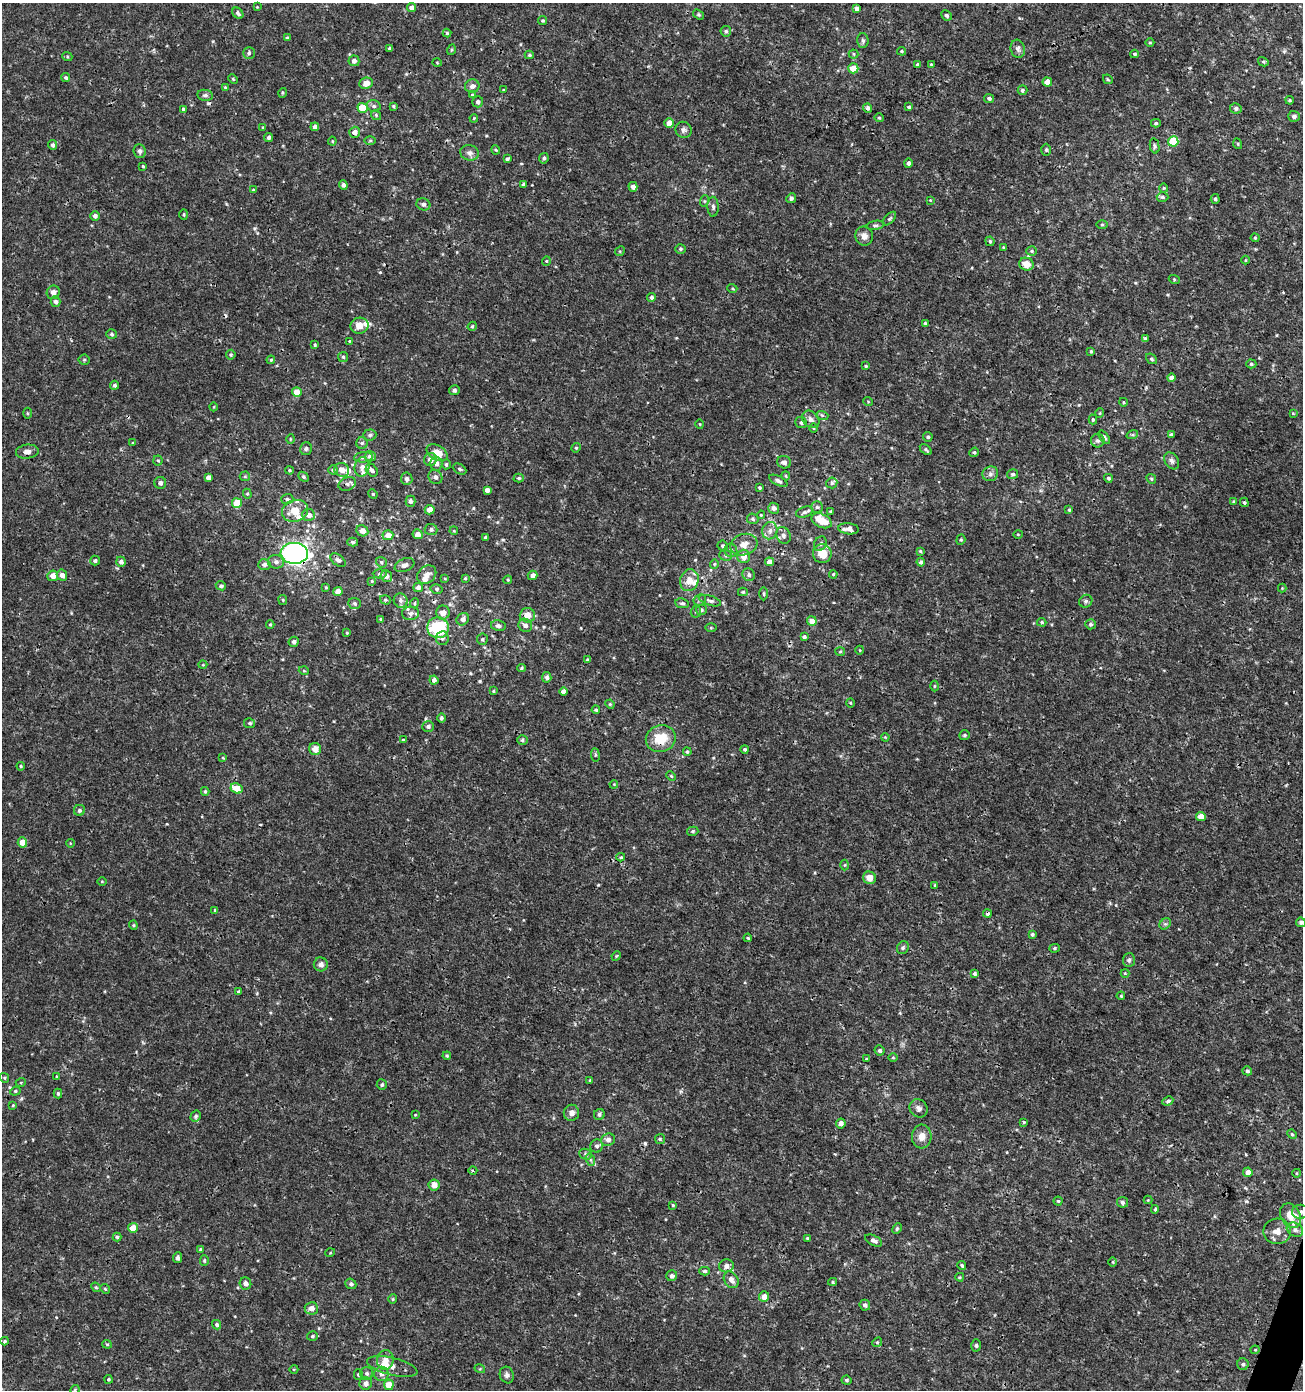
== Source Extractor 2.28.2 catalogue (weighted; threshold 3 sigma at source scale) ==
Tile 6 of 4 x 4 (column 2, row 2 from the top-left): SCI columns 1578-2878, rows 2775-4162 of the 5691 x 5559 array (HDU 1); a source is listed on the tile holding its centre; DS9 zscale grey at full resolution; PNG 1305 x 1392 px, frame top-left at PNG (2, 3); each listed source drawn as its Kron ellipse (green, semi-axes under 4 px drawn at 4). Shown black and unused: <1% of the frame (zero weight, under 3 of 4 exposures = <1% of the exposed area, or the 3 px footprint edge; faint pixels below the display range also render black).
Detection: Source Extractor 2.28.2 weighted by HDU 2 'WHT'; one run over the whole footprint, this tile lists its part. Background 0.00114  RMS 9.0e-04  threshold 0.00403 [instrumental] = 3 sigma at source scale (4.5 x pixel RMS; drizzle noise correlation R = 1.50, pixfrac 1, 0.0396/0.0396 arcsec/px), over >= 5 px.
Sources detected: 449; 6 cosmic-ray / hot-pixel residue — neither listed nor drawn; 16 inside a brighter listed object's ellipse — not listed separately; the other 427 listed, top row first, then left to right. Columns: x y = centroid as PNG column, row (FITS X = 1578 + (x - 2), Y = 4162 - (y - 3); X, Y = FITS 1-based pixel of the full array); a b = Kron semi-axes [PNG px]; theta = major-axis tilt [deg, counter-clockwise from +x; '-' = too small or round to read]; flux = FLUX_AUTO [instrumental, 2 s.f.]
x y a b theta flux
257 7 4 4 - 0.07
412 8 5 4 - 0.43
857 8 4 4 - 0.33
238 13 6 4 -48 0.21
698 15 6 4 -34 0.12
946 15 5 5 - 0.2
543 21 4 4 - 0.11
726 31 5 5 - 0.17
447 33 4 4 - 0.11
287 38 4 3 - 0.14
863 41 7 5 -88 0.19
1150 43 4 3 - 0.086
390 49 4 3 - 0.22
1018 49 9 7 -75 0.3
451 50 5 3 - 0.1
902 51 4 4 - 0.1
249 53 6 5 - 0.21
853 54 5 4 - 0.12
1134 54 4 3 - 0.13
529 55 4 4 - 0.12
67 56 5 3 - 0.093
354 61 5 5 - 0.3
1263 62 5 4 - 0.11
437 63 4 3 - 0.071
931 64 4 3 - 0.09
918 65 4 4 - 0.19
853 68 5 5 - 1.5
66 78 4 4 - 0.16
233 79 5 3 - 0.092
1108 79 5 3 - 0.098
1047 82 4 4 - 0.55
366 83 7 5 8 0.69
472 86 7 6 - 0.37
225 88 4 4 - 0.12
503 90 3 3 - 0.071
1022 90 5 5 - 0.21
282 93 5 3 - 0.092
205 95 8 5 -10 0.23
472 95 4 4 - 0.1
989 98 5 4 - 0.23
1290 100 4 3 - 0.11
478 102 5 5 - 0.26
374 106 7 5 -15 0.26
393 106 4 4 - 0.11
909 107 3 3 - 0.17
363 108 5 5 - 2.3
868 108 5 4 - 0.21
1236 108 6 5 - 0.26
183 109 4 4 - 0.22
376 115 5 4 - 0.12
1294 116 6 5 - 0.26
474 118 4 3 - 0.084
879 118 4 4 - 0.11
669 123 5 4 - 0.92
1156 123 5 4 - 0.13
263 127 4 4 - 0.085
315 127 4 4 - 0.36
683 130 8 8 - 0.28
355 132 5 5 - 0.46
269 137 4 4 - 0.2
332 141 4 4 - 0.091
370 141 5 3 - 0.11
1173 141 5 5 - 2.7
1238 144 5 3 - 0.088
52 145 5 4 - 0.21
1155 146 7 4 -78 0.17
496 150 4 4 - 0.11
1046 150 6 5 - 0.14
140 151 7 6 - 0.23
469 153 9 7 -15 0.34
544 158 5 4 - 0.18
507 159 4 3 - 0.14
908 163 4 4 - 0.22
143 166 4 3 - 0.09
343 185 5 4 - 0.23
523 185 3 3 - 0.23
633 187 5 4 - 0.43
1164 188 4 4 - 0.094
253 190 4 3 - 0.093
1162 197 6 4 -3 0.18
791 198 5 4 - 0.21
1215 199 5 4 - 0.15
930 200 4 4 - 0.078
704 201 6 3 71 0.096
423 204 7 6 - 0.23
713 207 10 5 -88 0.24
184 214 5 3 - 0.081
95 216 5 4 - 0.27
890 219 8 4 47 0.16
875 225 9 4 8 0.19
1102 225 5 3 - 0.096
864 236 9 8 - 0.49
1255 238 4 4 - 0.1
990 241 5 4 - 0.15
1003 247 3 3 - 0.072
680 249 5 4 - 0.14
620 251 5 4 - 0.094
1032 251 5 4 - 0.12
1246 260 4 3 - 0.074
546 261 5 4 - 0.11
1026 264 7 6 - 1.1
1174 279 5 3 - 0.087
732 288 5 3 - 0.096
53 292 7 6 - 0.43
651 297 4 4 - 0.21
56 302 5 5 - 0.26
925 323 3 3 - 0.1
359 326 9 8 - 0.8
472 326 5 4 - 0.13
112 334 5 5 - 0.16
1145 339 4 4 - 0.26
350 341 4 3 - 0.075
315 345 3 3 - 0.1
1091 351 4 3 - 0.12
231 355 5 5 - 0.14
343 357 5 5 - 0.13
1151 359 6 4 -41 0.16
84 360 5 5 - 0.12
271 360 4 4 - 0.1
1251 364 5 4 - 0.12
866 366 3 3 - 0.095
1171 377 4 4 - 0.39
114 385 4 4 - 0.17
454 390 5 5 - 0.21
297 392 5 5 - 1
868 401 5 3 - 0.074
1123 402 4 3 - 0.078
214 407 4 3 - 0.072
27 413 5 3 - 0.1
1100 413 5 3 - 0.08
1293 413 4 3 - 0.071
822 415 6 4 -18 0.15
811 419 10 7 -47 0.44
1093 419 5 4 - 0.14
801 423 6 5 - 0.19
700 424 5 3 - 0.075
813 428 5 3 - 0.089
370 435 6 5 - 0.18
1132 435 6 4 18 0.12
1171 435 4 3 - 0.17
928 437 5 4 - 0.17
1104 437 8 4 -52 0.21
290 439 5 3 - 0.082
1098 441 7 7 - 0.27
133 443 4 3 - 0.082
362 443 6 5 - 0.15
576 448 5 4 - 0.11
306 449 6 5 - 0.18
926 450 7 4 -36 0.15
27 452 11 7 7 0.43
974 452 5 4 - 0.12
437 453 11 7 -29 1.3
370 456 5 5 - 0.34
363 457 9 5 5 0.25
430 459 6 6 - 0.57
158 460 5 4 - 0.12
1172 461 9 6 -57 0.3
784 462 7 6 - 0.29
436 464 7 6 - 0.51
446 464 5 4 - 0.16
362 467 10 7 78 0.43
459 469 7 5 -28 0.17
289 470 4 3 - 0.11
333 470 4 4 - 0.15
342 470 7 7 - 0.74
372 470 7 5 -53 0.25
990 474 8 7 - 0.31
1013 474 5 5 - 0.19
245 476 5 5 - 0.11
786 476 4 4 - 0.097
208 477 4 4 - 0.39
303 477 6 4 -42 0.14
435 477 7 6 - 0.42
519 478 5 4 - 0.14
1108 478 4 4 - 0.16
407 479 6 5 - 0.28
1151 479 5 4 - 0.12
778 481 10 4 -27 0.27
160 483 6 6 - 0.32
832 483 5 5 - 0.16
347 484 9 6 21 0.27
759 488 3 3 - 0.12
487 490 4 4 - 0.39
247 494 5 4 - 0.11
373 494 5 4 - 0.1
287 499 6 5 - 0.16
410 501 5 5 - 0.24
1234 502 4 4 - 0.12
1244 502 5 3 - 0.16
237 503 5 5 - 1.9
817 507 5 5 - 0.16
774 508 5 5 - 0.31
430 510 5 5 - 0.66
1069 510 3 3 - 0.085
295 511 13 10 20 1.4
831 511 3 3 - 0.11
804 512 9 5 18 0.23
309 515 6 6 - 0.5
761 515 4 4 - 0.084
753 519 6 5 - 0.15
822 521 11 6 -26 1.7
431 529 6 5 - 0.22
849 529 10 5 -6 0.56
362 531 6 5 - 0.61
454 531 4 3 - 0.079
770 531 9 7 75 0.46
418 534 5 5 - 0.59
1018 534 5 3 - 0.068
388 535 5 5 - 0.74
783 535 8 7 - 0.29
485 537 3 3 - 0.18
961 540 5 4 - 0.11
353 542 5 4 - 0.14
820 544 7 6 - 0.18
744 545 14 10 18 0.78
723 546 5 5 - 0.16
731 550 7 6 - 0.32
920 551 4 4 - 0.11
294 553 14 10 -3 26
822 554 9 9 - 1.1
726 555 6 5 - 0.21
744 556 7 6 - 0.66
338 560 9 5 -38 0.27
95 561 5 5 - 0.16
121 562 5 5 - 0.29
276 562 8 6 -10 0.3
381 562 5 5 - 0.16
769 562 4 4 - 0.56
921 562 4 4 - 0.23
264 564 6 5 - 0.33
714 564 4 4 - 0.1
405 565 10 6 23 0.35
380 574 7 4 -3 0.17
833 574 4 3 - 0.091
62 575 6 5 - 0.44
427 575 10 8 43 0.52
533 575 5 4 - 0.38
749 575 7 6 - 0.23
53 576 5 5 - 0.7
386 576 6 6 - 0.4
445 578 4 3 - 0.071
465 578 4 3 - 0.098
508 580 4 4 - 0.1
689 580 11 9 74 0.9
372 581 4 3 - 0.082
221 586 5 4 - 0.17
326 587 3 3 - 0.084
418 587 5 4 - 0.33
1282 588 4 4 - 0.078
437 589 6 4 -13 0.14
338 592 4 4 - 1
743 592 5 4 - 0.1
764 594 6 3 -89 0.12
283 600 5 4 - 0.12
385 600 5 4 - 0.12
700 600 6 5 - 0.16
401 601 7 6 - 0.32
710 601 11 4 -18 0.25
1086 601 7 6 - 0.2
355 603 6 5 - 0.16
415 603 5 3 - 0.092
682 603 7 5 -8 0.18
701 610 5 5 - 0.18
696 612 6 5 - 0.15
410 613 8 6 3 0.34
443 613 7 7 - 0.62
527 615 7 7 - 0.8
381 619 4 3 - 0.13
463 619 6 5 - 0.39
812 621 5 4 - 0.77
1042 622 5 4 - 0.1
270 624 4 4 - 0.1
1091 624 5 5 - 0.17
525 625 7 6 - 0.36
498 626 7 5 -12 0.26
438 628 11 10 - 6.8
711 628 5 3 - 0.093
347 633 3 3 - 0.087
804 637 4 3 - 0.22
442 638 7 6 - 0.23
482 639 5 5 - 0.15
294 642 5 5 - 0.25
860 650 4 4 - 0.081
840 652 5 3 - 0.084
587 660 3 3 - 0.13
203 665 4 3 - 0.068
522 668 4 3 - 0.11
304 671 5 3 - 0.076
547 677 5 4 - 0.27
434 680 4 4 - 0.35
934 686 5 3 - 0.09
493 691 4 3 - 0.086
563 692 4 4 - 0.47
850 703 4 4 - 0.091
610 704 5 4 - 0.091
596 710 4 4 - 0.14
441 718 5 4 - 0.16
250 723 5 5 - 0.17
428 726 6 5 - 0.22
964 735 5 5 - 0.15
885 737 4 3 - 0.073
661 739 15 13 20 2.1
403 740 4 3 - 0.13
522 740 5 4 - 0.15
315 749 6 6 - 0.71
745 749 4 4 - 0.15
687 752 4 3 - 0.11
595 755 7 3 -83 0.12
223 758 3 3 - 0.077
21 766 4 3 - 0.11
671 776 5 4 - 0.11
614 784 4 3 - 0.077
237 788 6 5 - 1.3
205 791 4 3 - 0.13
79 810 6 5 - 0.24
1201 817 5 4 - 1.3
693 831 6 4 15 0.14
22 842 5 5 - 1.1
70 843 4 3 - 0.058
621 857 4 3 - 0.12
845 865 5 3 - 0.087
869 878 6 6 - 0.78
102 881 4 3 - 0.074
935 885 4 3 - 0.13
215 910 4 4 - 0.11
987 914 4 4 - 0.21
1301 922 5 4 - 0.23
1165 924 6 5 - 0.16
133 925 4 4 - 0.1
1032 934 3 3 - 0.15
748 938 4 4 - 0.11
903 948 7 5 55 0.19
1054 948 5 4 - 0.13
616 956 5 4 - 0.093
1129 960 7 6 - 0.21
321 964 7 7 - 0.44
975 973 3 3 - 0.17
1125 973 4 4 - 0.088
238 992 4 4 - 0.14
1121 996 4 3 - 0.086
880 1050 5 5 - 0.2
447 1056 4 4 - 0.12
893 1058 5 3 - 0.085
866 1059 3 3 - 0.091
1247 1071 5 4 - 0.16
57 1077 4 3 - 0.12
4 1078 5 4 - 0.12
590 1080 4 4 - 0.11
21 1082 5 3 - 0.083
382 1085 5 5 - 0.17
15 1091 5 4 - 0.12
58 1094 5 4 - 0.13
1168 1101 5 4 - 0.28
13 1105 4 3 - 0.085
919 1108 9 8 - 0.4
571 1113 8 7 - 0.52
599 1114 6 5 - 0.2
415 1115 3 3 - 0.065
196 1116 6 5 - 0.16
1024 1122 3 2 - 0.13
841 1124 5 5 - 0.46
1292 1134 5 4 - 0.11
922 1137 12 10 86 0.77
660 1139 5 5 - 0.13
608 1140 7 6 - 0.35
597 1146 7 6 - 0.26
586 1154 7 5 -23 0.16
591 1160 6 4 -70 0.14
473 1171 4 3 - 0.11
1248 1172 5 4 - 0.47
1297 1173 4 3 - 0.069
434 1185 5 5 - 0.65
1148 1200 4 4 - 0.079
1058 1201 4 4 - 0.11
1122 1202 5 5 - 0.21
673 1205 4 3 - 0.096
1155 1209 4 3 - 0.12
1300 1212 8 7 - 0.31
1291 1216 13 10 -63 1.8
133 1228 5 4 - 1.3
897 1228 6 4 64 0.12
1295 1230 9 6 -29 0.31
1277 1231 14 12 2 0.87
117 1237 4 4 - 0.14
807 1238 3 3 - 0.12
874 1241 9 5 -27 0.28
200 1250 4 4 - 0.16
330 1253 5 3 - 0.071
177 1258 5 4 - 0.22
204 1260 5 4 - 0.12
1113 1262 4 3 - 0.076
962 1265 5 4 - 0.14
726 1266 7 6 - 0.37
704 1271 5 4 - 0.16
672 1276 5 5 - 0.29
960 1277 4 3 - 0.092
731 1280 9 6 -55 0.48
833 1282 4 4 - 0.11
245 1283 6 5 - 0.38
351 1284 5 5 - 0.21
96 1287 5 4 - 0.12
105 1289 5 4 - 0.12
764 1297 5 5 - 0.58
393 1299 5 4 - 0.12
865 1305 5 5 - 0.29
311 1308 6 6 - 0.6
217 1325 5 4 - 0.16
312 1336 5 5 - 0.14
5 1341 4 3 - 0.13
877 1342 5 4 - 0.12
107 1344 5 4 - 0.096
976 1345 6 5 - 0.19
1255 1350 4 4 - 0.09
385 1360 10 8 80 0.86
1243 1364 6 5 - 0.19
392 1367 26 8 -13 0.83
294 1369 4 3 - 0.076
480 1369 5 3 - 0.088
367 1373 6 6 - 0.23
381 1374 7 7 - 0.36
358 1375 5 4 - 0.14
507 1375 8 7 - 0.27
108 1379 4 4 - 0.13
846 1380 5 4 - 0.16
366 1383 6 6 - 0.44
389 1385 5 5 - 1.2
75 1390 5 4 - 0.1
Overlapping masked pixels (flux is a lower limit): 4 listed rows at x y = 355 132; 294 553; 661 739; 987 914
Isophote crosses this tile's border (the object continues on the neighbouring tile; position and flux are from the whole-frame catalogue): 3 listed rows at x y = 1301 922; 1291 1216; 75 1390